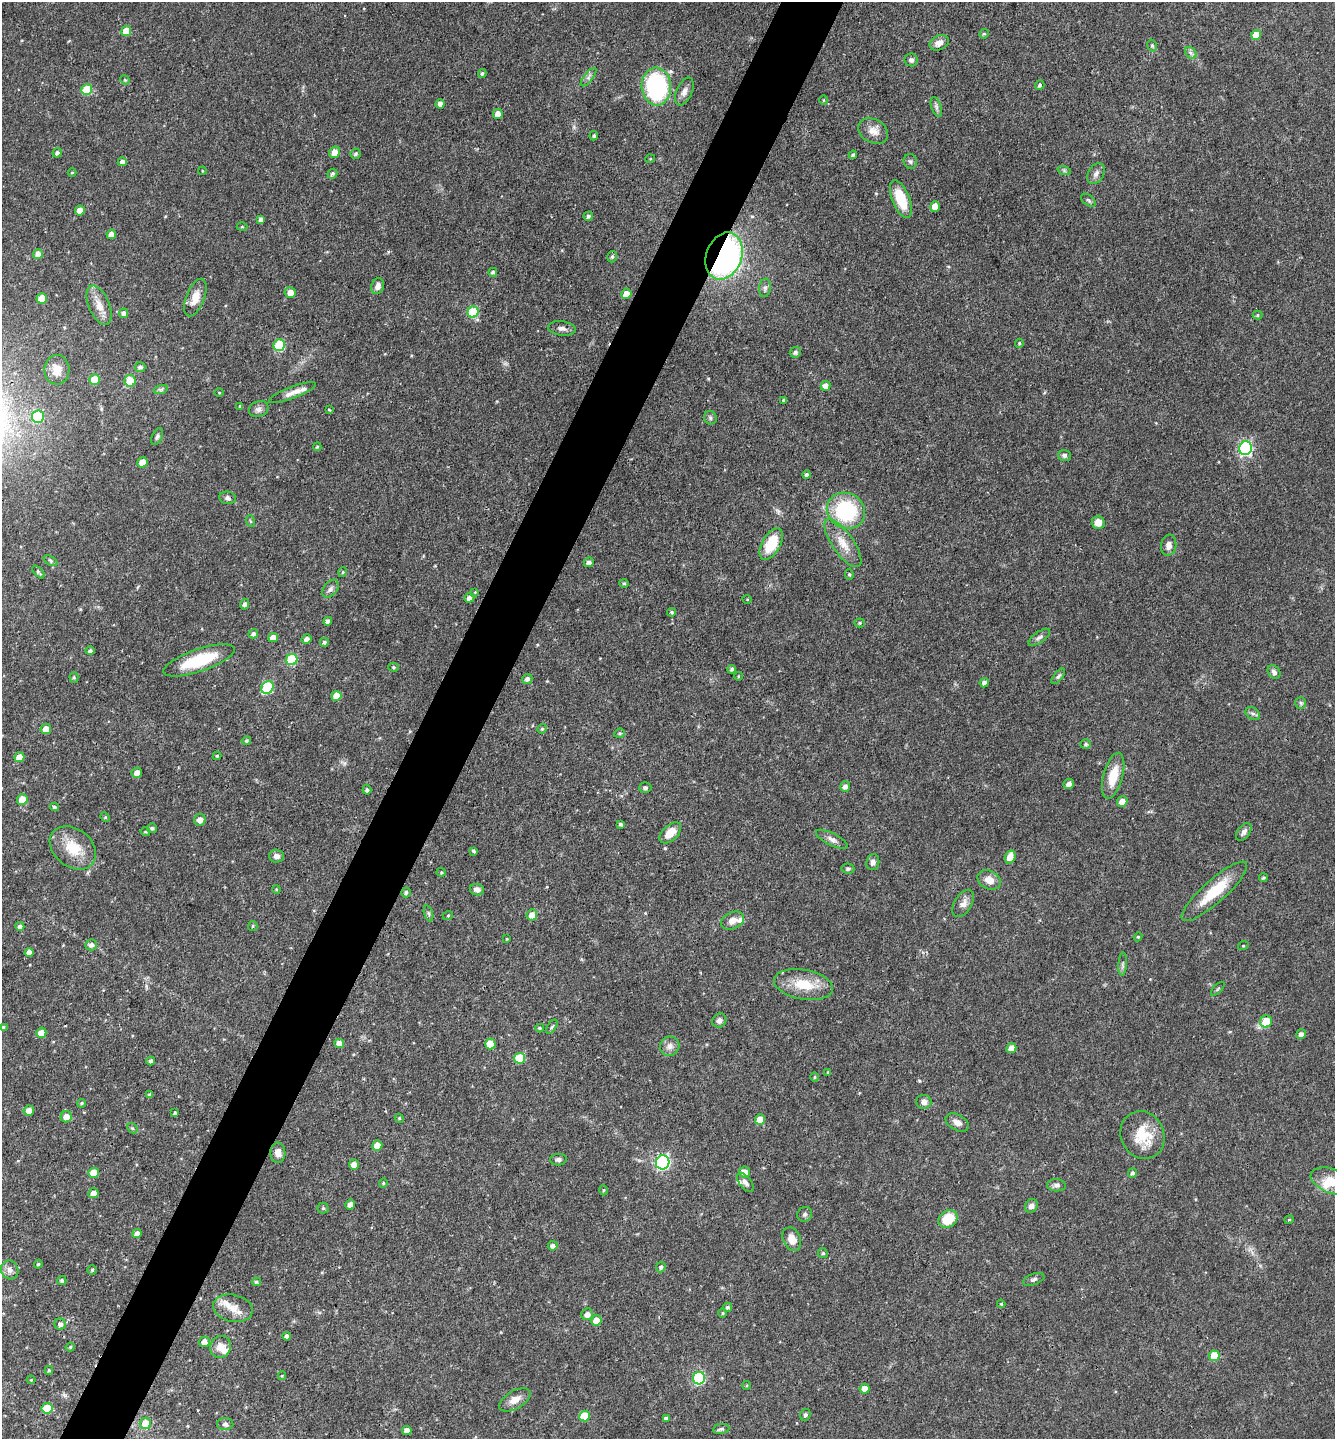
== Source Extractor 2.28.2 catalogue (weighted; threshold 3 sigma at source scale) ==
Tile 7 of 4 x 4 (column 3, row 2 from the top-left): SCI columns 2810-4142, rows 2874-4310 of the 5757 x 5746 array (HDU 1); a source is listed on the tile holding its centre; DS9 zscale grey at full resolution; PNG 1337 x 1441 px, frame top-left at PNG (2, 2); each listed source drawn as its Kron ellipse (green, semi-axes under 4 px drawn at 4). Shown black and unused: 5% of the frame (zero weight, under 3 of 4 exposures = <1% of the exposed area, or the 3 px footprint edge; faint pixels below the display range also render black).
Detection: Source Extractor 2.28.2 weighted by HDU 2 'WHT'; one run over the whole footprint, this tile lists its part. Background 0.0911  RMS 0.0041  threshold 0.0186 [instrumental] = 3 sigma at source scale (4.5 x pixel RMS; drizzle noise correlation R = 1.50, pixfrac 1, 0.05/0.05 arcsec/px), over >= 5 px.
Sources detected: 261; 6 inside a brighter listed object's ellipse — not listed separately; the other 255 listed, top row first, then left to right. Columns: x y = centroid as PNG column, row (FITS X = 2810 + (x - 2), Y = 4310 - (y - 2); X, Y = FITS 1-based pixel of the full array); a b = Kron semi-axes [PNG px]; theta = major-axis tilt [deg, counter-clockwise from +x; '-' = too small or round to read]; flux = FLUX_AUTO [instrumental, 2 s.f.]
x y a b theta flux
126 31 5 5 - 6.6
984 34 5 4 - 0.51
1256 35 5 5 - 6.2
939 43 10 7 25 2.8
1152 45 6 4 -74 0.72
1191 53 7 5 -45 1.1
911 60 6 6 - 1.2
482 73 4 4 - 0.8
589 77 11 4 52 1.3
125 80 5 4 - 0.42
1040 85 5 4 - 0.82
656 87 19 14 -86 50
87 90 5 5 - 15
684 91 15 7 66 2.3
823 100 5 3 - 0.36
440 104 4 4 - 2.2
936 107 10 5 -72 1.2
498 114 5 4 - 3.6
873 131 16 11 -29 3.8
594 136 5 4 - 0.56
335 152 6 5 - 4
57 153 5 4 - 1.1
356 154 5 5 - 0.8
853 155 4 3 - 0.72
650 159 5 3 - 0.36
910 161 7 6 - 0.93
122 162 4 4 - 1.8
1064 170 7 4 -19 0.7
202 171 4 3 - 0.3
72 173 4 3 - 0.36
332 174 5 4 - 0.76
1096 174 11 7 60 1.8
901 199 20 8 -68 12
1088 200 8 5 -38 0.75
935 206 5 5 - 4.4
80 211 5 5 - 4.2
588 216 5 4 - 0.82
261 219 4 4 - 1.3
242 227 5 3 - 0.35
111 234 5 4 - 3.1
38 254 5 5 - 2.7
724 256 24 18 69 160
612 257 6 4 73 0.79
493 272 4 4 - 0.82
378 286 8 6 70 2.1
765 288 9 6 82 1.3
290 293 5 5 - 3.8
626 294 5 5 - 4.2
42 298 5 5 - 8.4
195 298 20 9 68 4.7
99 305 21 10 -66 5
473 312 6 5 - 17
124 313 5 4 - 1.7
1258 315 5 4 - 0.5
562 328 14 7 -7 1.8
1019 343 4 4 - 0.48
279 345 6 5 - 24
795 352 6 5 - 1.1
140 367 5 5 - 1.2
57 370 15 12 88 4.9
94 380 5 5 - 8.1
130 381 6 5 - 12
826 386 5 4 - 3.5
161 389 7 4 19 0.85
219 393 4 3 - 0.31
292 393 25 5 21 3.2
784 400 4 3 - 0.71
240 406 4 3 - 0.54
259 409 10 8 24 1.7
329 409 3 2 - 0.33
38 417 6 6 - 29
710 418 7 6 - 0.96
157 437 9 5 65 1
317 447 4 4 - 0.54
1246 448 7 6 - 63
1064 455 6 5 - 1.1
143 462 5 5 - 5.1
807 475 4 4 - 1.1
228 498 8 6 -10 1.3
846 511 20 17 -29 36
250 521 6 4 -71 0.48
1098 522 6 6 - 3.6
843 543 28 10 -55 6.6
771 544 17 9 61 13
1169 545 10 7 81 2.6
51 561 7 4 -32 0.68
589 562 5 4 - 1.7
38 572 8 4 -46 0.78
343 572 5 3 - 0.39
849 574 5 4 - 0.58
624 583 4 4 - 0.49
330 589 10 6 52 1.5
475 592 4 4 - 0.32
469 598 5 4 - 2.1
747 599 4 3 - 0.34
245 604 5 4 - 1.1
672 612 4 4 - 0.56
328 621 4 4 - 1.6
860 623 5 4 - 0.51
253 634 5 4 - 1.1
1039 637 12 5 36 1.4
273 638 5 4 - 3.4
306 639 5 4 - 2
324 642 4 4 - 0.85
90 651 5 4 - 0.89
292 659 6 5 - 25
199 660 37 11 19 20
393 667 5 4 - 0.53
732 669 4 4 - 0.91
1274 672 7 5 -53 1.4
738 676 4 3 - 0.33
1058 676 9 4 52 0.85
74 677 5 4 - 0.53
527 679 5 5 - 1.4
984 683 4 4 - 1.5
267 687 7 5 46 29
336 696 5 5 - 5.6
1301 703 6 5 - 0.75
1253 713 8 5 -31 1
46 729 5 5 - 4.7
542 729 5 4 - 0.54
619 733 5 4 - 0.56
246 741 5 4 - 0.55
1086 744 5 5 - 0.7
217 756 4 4 - 0.55
19 757 5 5 - 5.1
137 773 5 5 - 2.5
1113 776 24 9 75 9
1069 784 5 5 - 1.5
845 786 5 5 - 1.7
645 788 6 5 - 0.88
367 790 5 4 - 0.88
22 799 5 5 - 5.8
1122 801 5 5 - 3.4
54 807 4 4 - 0.75
105 817 5 4 - 0.46
200 820 6 5 - 2.6
621 824 4 4 - 0.79
152 828 5 5 - 0.68
145 832 5 4 - 0.47
1244 832 10 6 53 1.7
670 833 13 7 44 5.7
832 839 17 6 -26 2.3
73 848 25 19 -38 11
473 851 3 3 - 1
276 856 7 6 - 1.7
1010 857 6 5 - 3.9
873 862 8 6 85 1.7
848 869 6 5 - 0.78
441 872 4 4 - 0.47
1263 878 4 4 - 0.63
989 880 12 9 -27 3.6
276 889 4 3 - 0.36
477 890 7 5 -8 1.6
1214 891 43 11 42 15
406 892 5 5 - 0.85
963 903 15 8 58 2.7
429 914 8 3 -71 0.7
448 915 5 3 - 0.37
532 915 6 5 - 3.1
732 921 12 8 24 3.2
20 926 4 4 - 1.4
253 926 5 4 - 0.5
1138 937 4 4 - 0.46
507 939 4 4 - 0.36
91 945 6 5 - 1.4
1243 946 5 3 - 0.35
29 952 4 4 - 2.6
1123 964 11 4 86 0.97
803 984 30 15 -10 12
1218 989 8 3 45 0.55
719 1020 7 6 - 1.4
1266 1022 6 6 - 9.2
3 1027 4 3 - 0.46
552 1027 8 4 56 0.83
540 1028 4 3 - 0.52
41 1033 5 5 - 4
1301 1034 5 4 - 1.6
339 1043 5 4 - 3.3
490 1044 5 5 - 8.9
670 1046 10 9 - 2.2
1011 1048 5 4 - 4
520 1058 5 5 - 13
151 1061 4 4 - 0.96
828 1072 4 4 - 0.42
815 1077 5 4 - 0.5
150 1095 4 3 - 0.99
924 1102 7 7 - 1.8
81 1103 4 3 - 0.59
29 1111 5 5 - 3.5
175 1113 4 3 - 0.56
66 1117 6 5 - 3.8
399 1118 4 3 - 0.36
760 1119 5 5 - 5.4
957 1122 12 7 -30 2.7
132 1128 6 4 -42 0.58
1142 1135 24 21 -64 12
377 1145 5 5 - 4.1
278 1153 10 7 -88 2.7
558 1160 8 6 5 1.2
663 1162 7 6 - 77
354 1165 5 5 - 3.1
744 1172 5 5 - 3.4
94 1173 5 5 - 6.4
1133 1173 5 4 - 0.97
1333 1181 23 12 -19 7.3
745 1182 11 5 -50 1.5
383 1183 4 4 - 0.46
1056 1185 9 6 -4 1.3
603 1190 5 3 - 0.38
93 1193 5 5 - 3.2
350 1205 5 4 - 2.1
1031 1206 7 6 - 1.9
323 1208 5 5 - 0.68
805 1214 8 7 - 1
948 1219 10 8 33 11
1289 1220 4 4 - 0.52
137 1234 5 4 - 2.1
792 1239 12 8 -66 4.2
553 1246 5 4 - 1.5
823 1253 5 4 - 0.63
38 1264 4 4 - 0.64
661 1267 5 4 - 0.83
10 1270 9 8 - 2.1
92 1270 4 4 - 0.6
1034 1279 11 5 21 1.1
62 1281 4 4 - 0.78
256 1282 4 4 - 0.69
1001 1304 4 4 - 0.46
728 1307 4 4 - 0.83
233 1308 20 13 -12 6.2
723 1313 5 3 - 0.37
587 1314 6 5 - 2.6
596 1320 5 5 - 5
60 1324 6 5 - 1.6
287 1336 4 4 - 1.2
204 1342 5 5 - 2.7
70 1347 4 4 - 0.57
221 1347 11 10 - 3.8
1214 1356 5 5 - 8.1
49 1370 4 3 - 0.61
282 1376 4 4 - 0.37
699 1378 6 6 - 46
31 1380 4 4 - 0.42
747 1385 4 3 - 0.38
865 1389 5 5 - 4.9
515 1400 17 9 30 3.7
47 1408 5 5 - 13
805 1415 6 5 - 0.85
584 1416 5 5 - 12
666 1419 4 4 - 1.4
145 1423 6 5 - 7.7
225 1424 8 6 -1 1
721 1429 8 5 10 0.86
407 1430 4 4 - 2.8
Overlapping masked pixels (flux is a lower limit): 1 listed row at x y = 724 256
Isophote crosses this tile's border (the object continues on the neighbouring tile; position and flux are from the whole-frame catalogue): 1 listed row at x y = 1333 1181